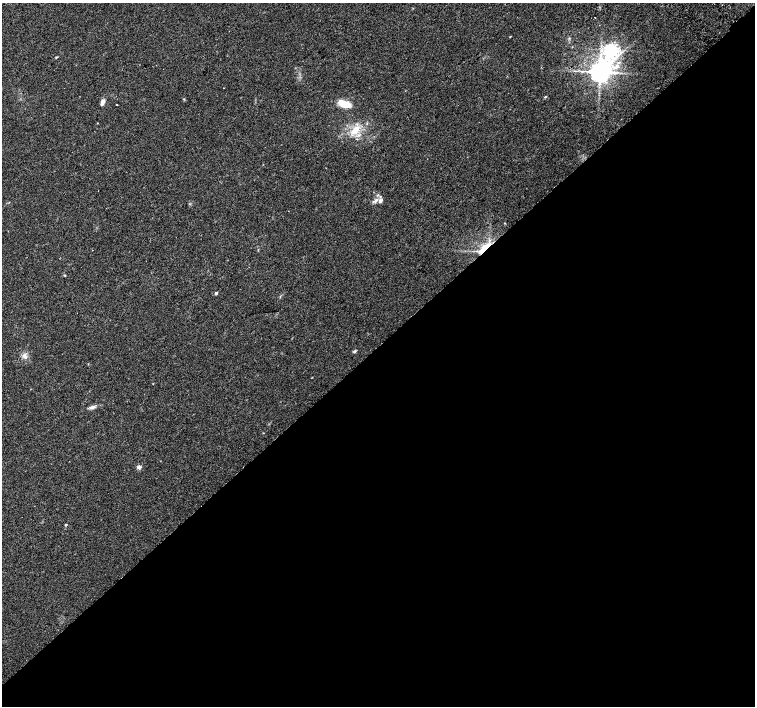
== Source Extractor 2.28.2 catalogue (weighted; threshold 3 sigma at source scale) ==
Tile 15 of 4 x 4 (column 3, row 4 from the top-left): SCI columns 3061-4566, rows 264-1671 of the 6116 x 6093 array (HDU 1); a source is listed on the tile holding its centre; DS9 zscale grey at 2 x 2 block average (1 PNG px = mean of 2 x 2 image px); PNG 757 x 708 px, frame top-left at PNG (2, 3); no overlay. Shown black and unused: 51% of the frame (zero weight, under 2 of 3 exposures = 3% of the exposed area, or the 3 px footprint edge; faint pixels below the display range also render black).
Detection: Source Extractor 2.28.2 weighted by HDU 2 'WHT'; one run over the whole footprint, this tile lists its part. Background 0.05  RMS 0.0057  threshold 0.0257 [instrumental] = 3 sigma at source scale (4.5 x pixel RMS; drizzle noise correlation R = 1.50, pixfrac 1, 0.0396/0.0396 arcsec/px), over >= 5 px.
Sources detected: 22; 2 inside a brighter listed object's ellipse — not listed separately; the other 20 listed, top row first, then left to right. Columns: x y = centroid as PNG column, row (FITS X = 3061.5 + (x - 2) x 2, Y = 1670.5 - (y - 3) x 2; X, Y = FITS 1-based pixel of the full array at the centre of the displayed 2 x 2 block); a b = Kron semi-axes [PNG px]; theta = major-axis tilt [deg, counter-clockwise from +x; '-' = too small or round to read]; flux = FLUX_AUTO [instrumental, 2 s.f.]
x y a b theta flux
594 17 2 2 - 1.2
510 37 3 2 - 0.69
611 50 5 4 - 320
56 58 3 3 - 0.91
600 72 6 5 - 1500
224 88 2 2 - 0.43
545 97 4 2 - 1
102 102 8 4 63 4.2
117 104 2 2 - 0.82
344 104 14 6 -18 21
355 130 14 8 54 17
376 200 6 4 25 4.4
485 248 18 5 43 24
65 275 3 3 - 0.89
216 293 3 3 - 1.9
354 351 5 3 - 1.8
24 355 5 2 - 2.6
92 407 10 4 25 4.1
139 467 3 2 - 12
66 525 3 2 - 1.6
Overlapping masked pixels (flux is a lower limit): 1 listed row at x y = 485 248
Diffuse or blended objects may show on this block-average render without a row.